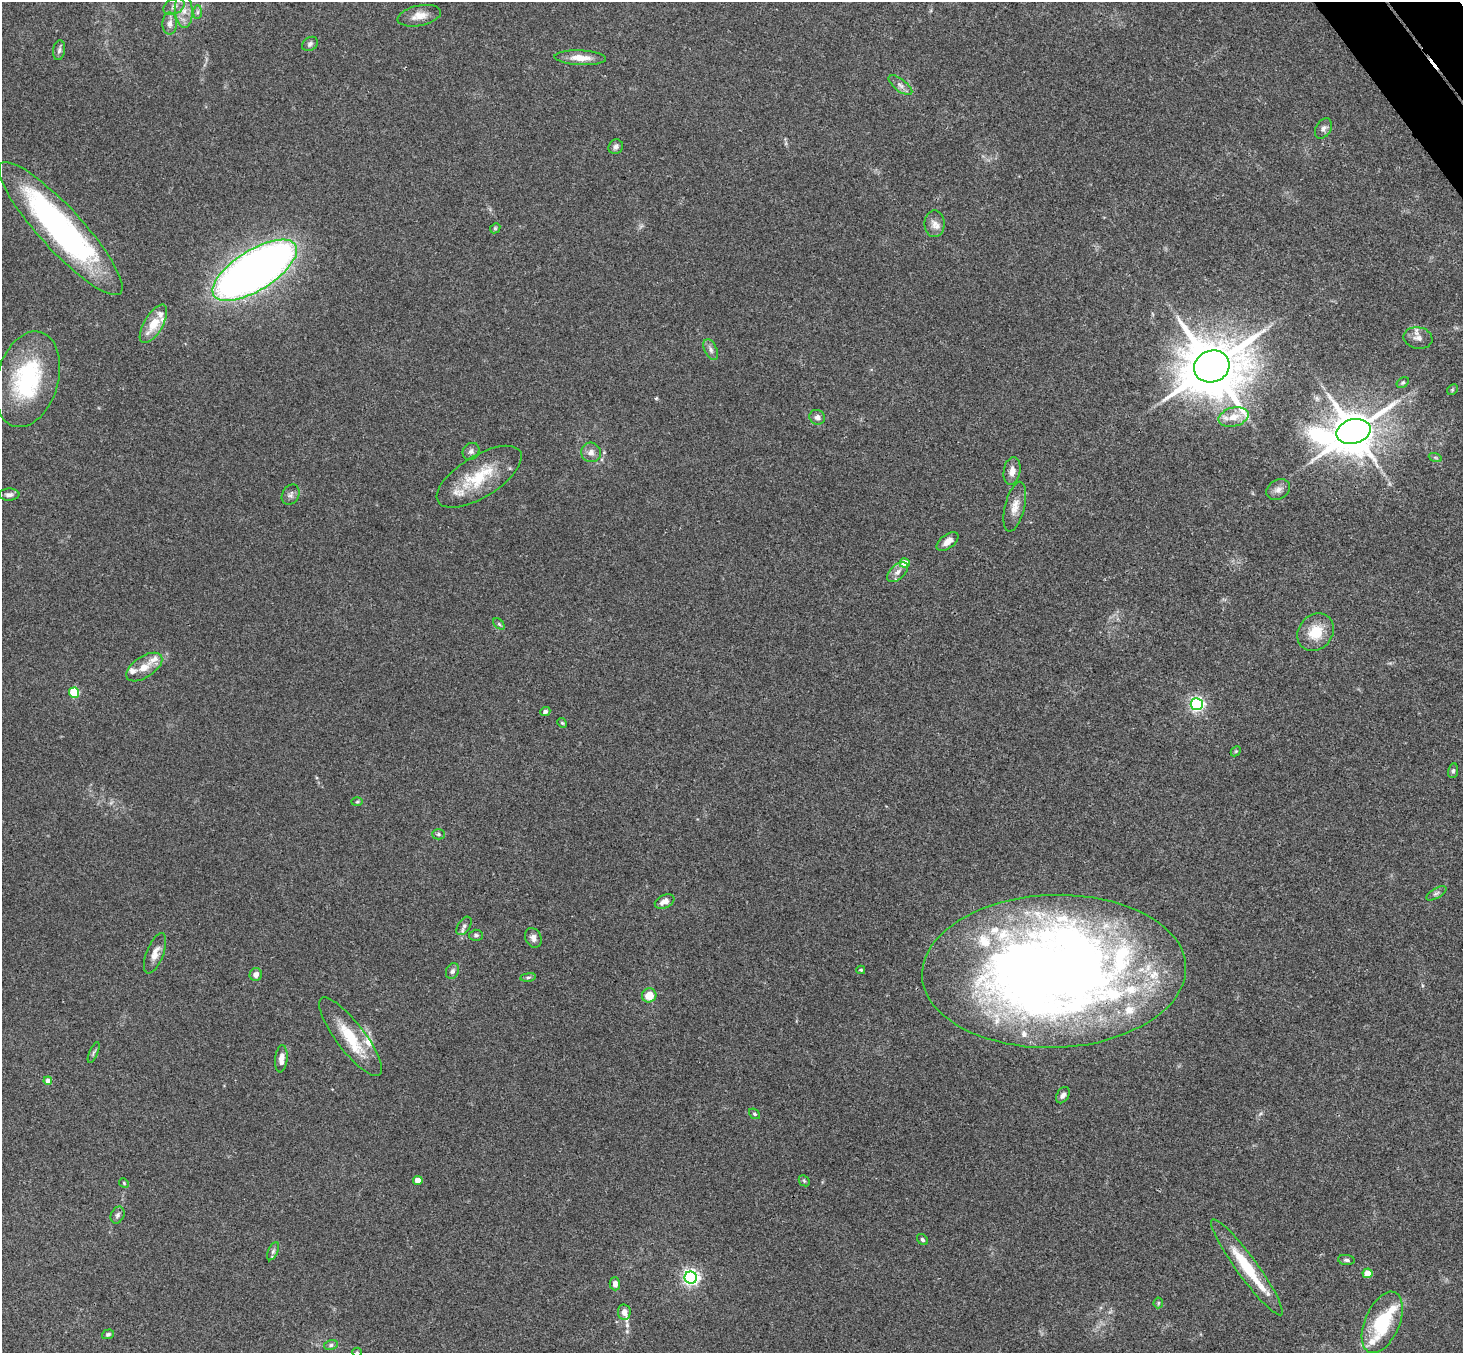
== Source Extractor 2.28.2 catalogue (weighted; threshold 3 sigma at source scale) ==
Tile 10 of 4 x 4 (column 2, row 3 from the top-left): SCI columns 1515-2975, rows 1682-3032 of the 5946 x 5927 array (HDU 1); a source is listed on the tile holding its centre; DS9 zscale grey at full resolution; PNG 1465 x 1355 px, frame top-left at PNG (2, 2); each listed source drawn as its Kron ellipse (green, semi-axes under 4 px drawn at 4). Shown black and unused: <1% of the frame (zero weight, under 3 of 4 exposures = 6% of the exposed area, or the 3 px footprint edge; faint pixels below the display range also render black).
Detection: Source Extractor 2.28.2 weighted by HDU 2 'WHT'; one run over the whole footprint, this tile lists its part. Background 0.208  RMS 0.0083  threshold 0.0373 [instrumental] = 3 sigma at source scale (4.5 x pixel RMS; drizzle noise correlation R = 1.50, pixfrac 1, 0.05/0.05 arcsec/px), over >= 5 px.
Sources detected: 101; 1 inside a brighter object's white glare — neither listed nor drawn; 17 inside a brighter listed object's ellipse — not listed separately; the other 83 listed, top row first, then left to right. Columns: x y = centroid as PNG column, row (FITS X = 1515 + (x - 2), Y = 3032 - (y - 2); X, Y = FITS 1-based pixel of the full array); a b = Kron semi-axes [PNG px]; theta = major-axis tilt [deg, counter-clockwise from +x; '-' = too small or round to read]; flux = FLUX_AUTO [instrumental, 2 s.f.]
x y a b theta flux
174 6 11 7 26 4.7
184 10 18 9 -87 10
197 12 7 4 89 1.7
419 16 22 10 12 9.4
170 24 11 7 89 4.7
310 44 8 6 33 2.4
59 50 10 6 81 2.3
580 58 26 7 -2 11
900 85 14 6 -37 3.8
1323 128 11 7 57 3.3
616 147 8 6 47 2.5
934 224 13 10 90 6.1
495 228 5 4 - 1
61 229 88 21 -47 240
255 270 48 20 32 670
153 324 22 9 59 17
1418 338 14 11 -10 5.9
711 350 11 6 -65 3.4
1212 366 18 15 22 6400
27 379 49 31 74 87
1403 383 6 4 34 1.3
1452 390 6 4 46 1.2
817 417 8 7 - 3.1
1233 417 15 9 14 11
1354 431 17 12 14 3300
471 451 9 7 48 2.8
591 452 10 9 - 4.8
1435 457 7 4 -19 1.4
1012 471 14 8 80 6.6
479 477 48 20 32 40
1278 490 12 9 29 5
9 495 10 6 4 3.1
291 495 11 8 59 3.4
1015 507 25 10 76 9.4
948 541 13 7 38 5.5
905 563 5 4 - 14
897 572 12 7 42 4.6
499 624 6 4 -45 1.4
1316 632 20 17 52 21
144 667 20 10 33 11
74 693 5 5 - 43
1197 704 6 6 - 200
545 711 5 4 - 2.2
562 723 5 4 - 0.99
1236 751 6 4 43 1
1453 771 7 5 79 1.8
357 802 6 4 2 1
438 834 6 5 - 1.4
1436 893 11 5 30 2.3
665 902 10 6 23 5.5
464 926 10 6 55 3
476 935 6 5 - 2.1
533 938 10 8 -64 3.9
155 953 21 8 69 7.4
861 970 4 3 - 0.96
452 971 8 6 65 2.4
1054 971 132 76 2 1000
256 975 6 6 - 4.9
528 977 8 4 8 1.5
649 995 7 7 - 14
350 1037 48 14 -53 33
94 1053 11 4 67 1.8
281 1059 14 6 84 6.3
48 1081 4 4 - 6.5
1063 1095 9 6 56 3.5
754 1114 6 4 -41 1.2
418 1180 5 4 - 7.3
804 1181 6 5 - 1.2
124 1183 5 4 - 0.95
117 1215 9 6 66 2.4
922 1239 6 4 -46 1.6
273 1251 9 5 65 1.9
1346 1260 8 5 -7 1.8
1247 1267 59 10 -54 41
1367 1273 5 4 - 18
691 1277 6 6 - 270
615 1284 6 5 - 4.2
1158 1303 5 4 - 1.2
624 1312 8 6 -82 5.4
1382 1322 32 17 66 49
108 1334 6 4 19 1.7
331 1345 7 5 11 1.8
357 1352 5 4 - 0.9
Overlapping masked pixels (flux is a lower limit): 2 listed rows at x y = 61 229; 1054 971
Isophote crosses this tile's border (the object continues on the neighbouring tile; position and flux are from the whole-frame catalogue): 1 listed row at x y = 357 1352